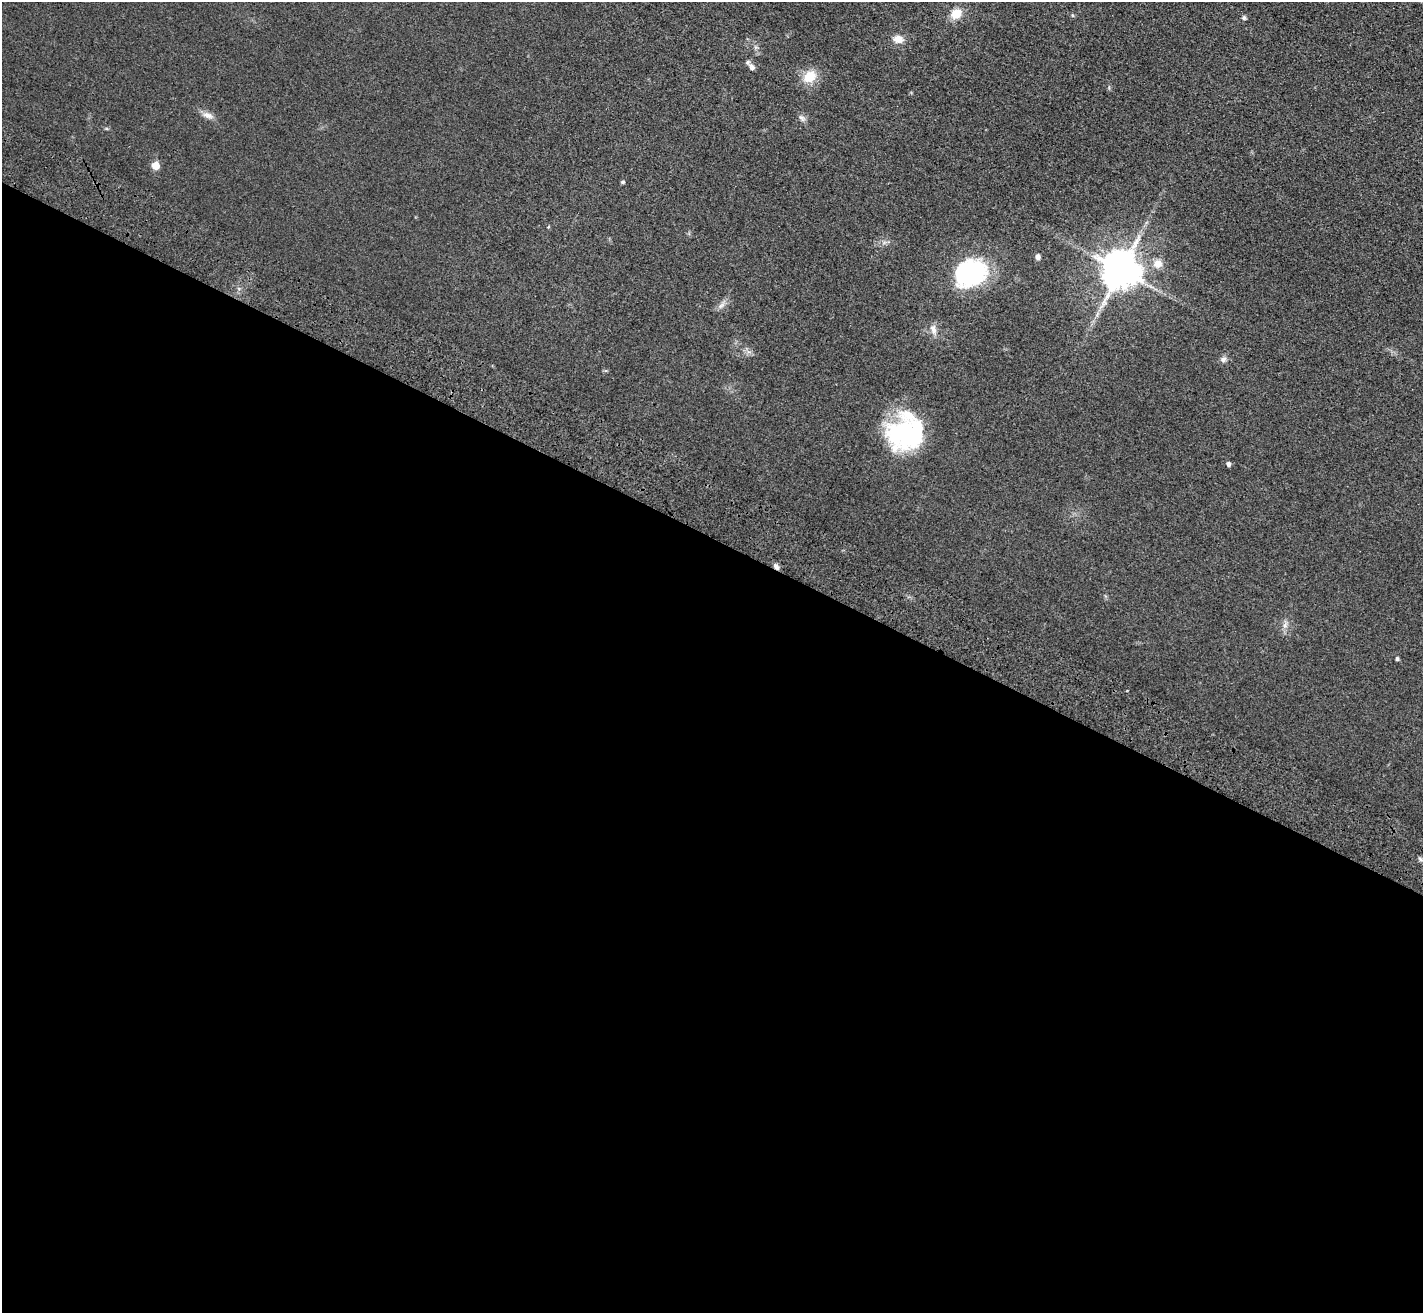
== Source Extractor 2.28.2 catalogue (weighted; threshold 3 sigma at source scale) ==
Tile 14 of 4 x 4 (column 2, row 4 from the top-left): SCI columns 1488-2908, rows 257-1567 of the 5814 x 5891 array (HDU 1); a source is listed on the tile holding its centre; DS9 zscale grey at full resolution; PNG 1425 x 1315 px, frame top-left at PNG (2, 2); no overlay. Shown black and unused: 59% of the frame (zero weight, under 3 of 4 exposures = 6% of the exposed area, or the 3 px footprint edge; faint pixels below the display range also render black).
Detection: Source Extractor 2.28.2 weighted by HDU 2 'WHT'; one run over the whole footprint, this tile lists its part. Background 0.067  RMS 0.0077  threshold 0.0347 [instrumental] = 3 sigma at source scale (4.5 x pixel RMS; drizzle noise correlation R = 1.50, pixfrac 1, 0.05/0.05 arcsec/px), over >= 5 px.
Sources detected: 23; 1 inside a brighter object's white glare — not listed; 1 inside a brighter listed object's ellipse — not listed separately; the other 21 listed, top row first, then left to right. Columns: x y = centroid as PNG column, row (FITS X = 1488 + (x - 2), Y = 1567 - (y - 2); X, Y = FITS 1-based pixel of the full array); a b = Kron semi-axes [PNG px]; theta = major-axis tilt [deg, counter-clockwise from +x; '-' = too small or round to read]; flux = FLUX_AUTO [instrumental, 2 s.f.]
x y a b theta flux
956 14 14 11 38 9.7
1072 15 5 3 - 0.82
1244 18 6 5 - 1.3
898 39 10 8 -9 7.1
752 67 10 7 -52 3
810 77 16 12 41 14
208 115 15 7 -17 4.4
802 118 11 5 -51 2.3
155 165 6 6 - 12
623 182 4 4 - 1.2
1038 257 6 5 - 2.5
1158 264 12 11 - 6.8
1120 270 11 11 - 2100
973 272 36 26 45 74
933 329 13 8 -73 4.3
1223 359 8 7 - 2.6
907 434 44 33 11 86
1228 464 5 4 - 2.2
776 566 10 5 -56 2.6
1285 625 7 6 - 2.3
1397 659 4 4 - 1.4
Overlapping masked pixels (flux is a lower limit): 1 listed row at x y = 776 566